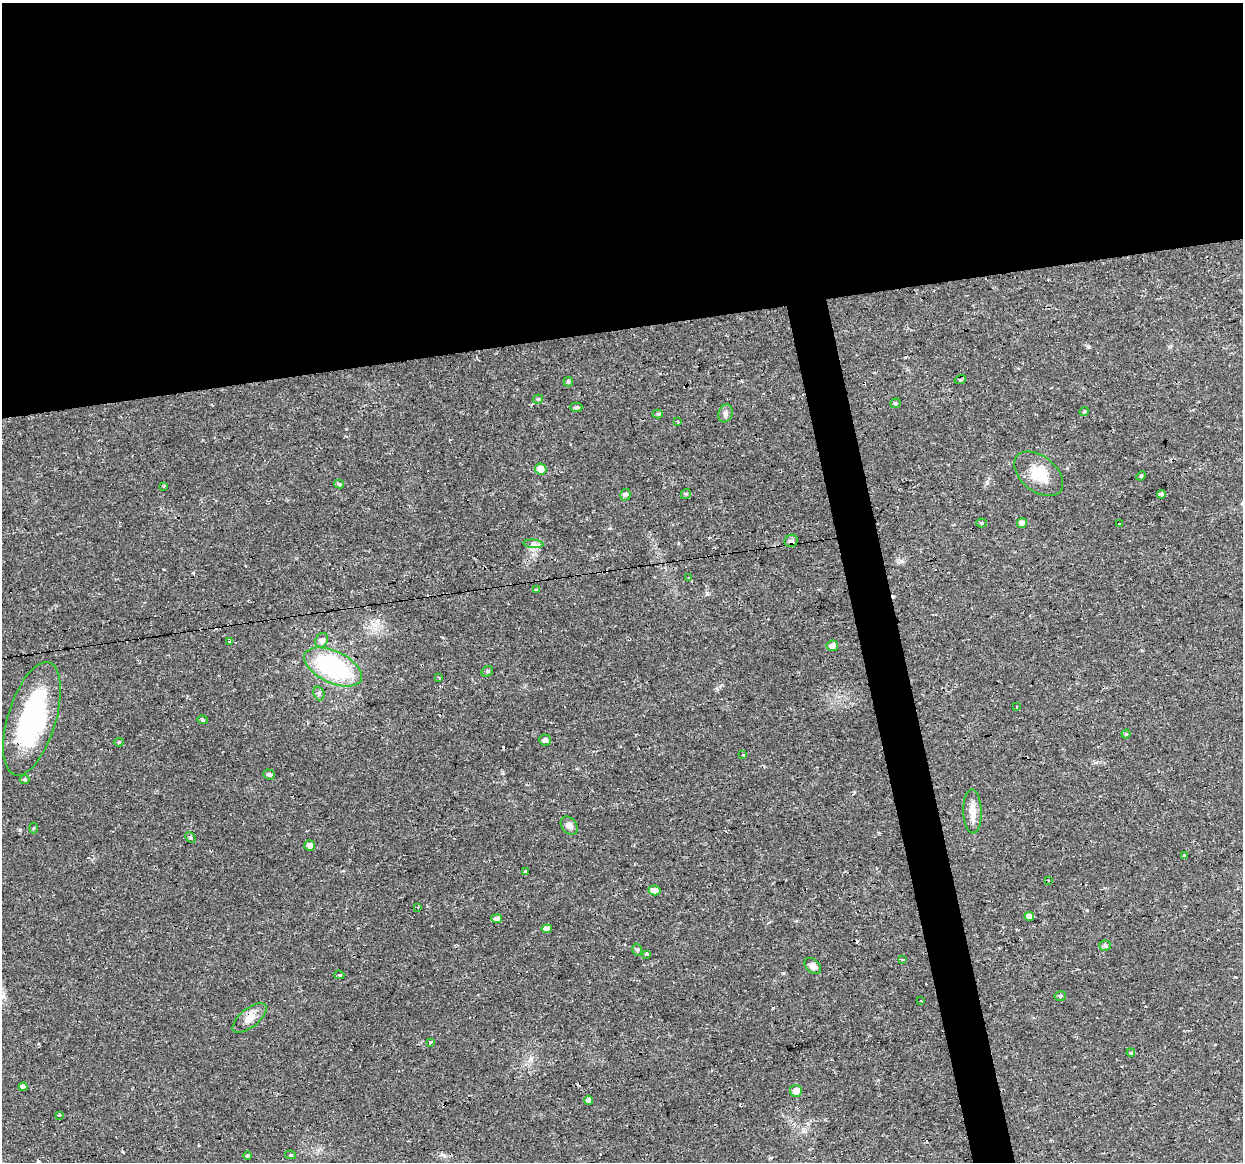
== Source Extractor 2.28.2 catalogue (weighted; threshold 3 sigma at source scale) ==
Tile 2 of 4 x 4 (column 2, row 1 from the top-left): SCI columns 1242-2482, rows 3508-4667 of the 4963 x 4744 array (HDU 1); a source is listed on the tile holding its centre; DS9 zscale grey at full resolution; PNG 1245 x 1164 px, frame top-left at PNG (2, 3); each listed source drawn as its Kron ellipse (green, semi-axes under 4 px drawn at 4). Shown black and unused: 31% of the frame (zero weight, under 2 of 3 exposures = <1% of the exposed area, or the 3 px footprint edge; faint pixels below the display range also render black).
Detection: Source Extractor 2.28.2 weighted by HDU 2 'WHT'; one run over the whole footprint, this tile lists its part. Background 0.0216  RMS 0.0031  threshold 0.0137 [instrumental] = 3 sigma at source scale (4.5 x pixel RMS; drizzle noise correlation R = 1.50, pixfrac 1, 0.0396/0.0396 arcsec/px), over >= 5 px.
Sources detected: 90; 20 cosmic-ray / hot-pixel residue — neither listed nor drawn; the other 70 listed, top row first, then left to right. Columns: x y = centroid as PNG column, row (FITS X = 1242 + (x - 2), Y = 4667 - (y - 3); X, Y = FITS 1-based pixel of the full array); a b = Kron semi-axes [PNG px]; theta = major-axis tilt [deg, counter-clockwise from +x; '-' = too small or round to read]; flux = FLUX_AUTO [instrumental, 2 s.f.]
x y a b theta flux
960 380 6 4 18 0.44
568 382 5 5 - 0.45
538 399 5 4 - 0.37
895 403 5 4 - 0.46
576 407 6 4 1 0.62
1084 411 5 3 - 0.78
725 413 9 7 71 1.1
658 414 5 4 - 0.47
677 421 3 3 - 0.77
541 469 6 5 - 3.8
1039 474 28 17 -39 7.9
1141 476 5 4 - 0.33
339 484 5 3 - 0.64
164 486 4 3 - 0.37
686 494 5 4 - 0.41
1161 494 4 4 - 0.63
625 495 6 5 - 0.82
981 523 5 4 - 0.36
1022 523 5 5 - 1.5
1119 523 3 3 - 1.5
791 541 7 6 - 0.93
533 544 10 4 -5 0.89
689 578 3 3 - 0.27
536 590 4 4 - 0.27
322 640 8 6 62 1.9
229 641 4 3 - 4.3
832 646 6 5 - 1.6
333 667 31 16 -25 37
487 671 6 5 - 0.52
439 678 3 3 - 0.3
319 693 7 5 -69 0.7
1017 707 3 3 - 0.74
32 719 59 24 73 43
202 720 5 4 - 0.4
1126 734 4 4 - 0.39
545 740 6 5 - 0.95
119 742 5 4 - 0.46
743 754 3 3 - 0.76
269 774 6 5 - 0.55
25 780 5 4 - 0.48
972 811 22 9 -88 3.4
569 826 10 7 -50 1.7
33 828 5 3 - 0.32
191 838 6 3 -46 0.75
310 845 5 5 - 1.5
1184 855 4 3 - 0.57
526 872 3 3 - 11
1048 880 2 2 - 0.37
654 890 6 5 - 2.4
418 907 3 3 - 1
1029 917 5 4 - 1.9
497 919 5 4 - 1.2
547 929 5 4 - 1.5
1105 946 6 5 - 0.73
637 949 6 5 - 0.54
647 955 4 3 - 1
902 959 4 3 - 2.4
813 966 9 6 -42 1.5
339 975 5 4 - 0.37
1060 996 6 4 15 0.57
921 1000 2 2 - 0.32
249 1018 20 9 39 3.1
430 1042 4 3 - 3.9
1131 1053 4 3 - 0.27
23 1087 4 4 - 1.1
796 1091 6 6 - 2.4
588 1100 4 4 - 1.2
59 1115 3 3 - 1.2
291 1155 5 4 - 0.34
248 1156 4 4 - 0.5
Overlapping masked pixels (flux is a lower limit): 2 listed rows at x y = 791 541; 32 719